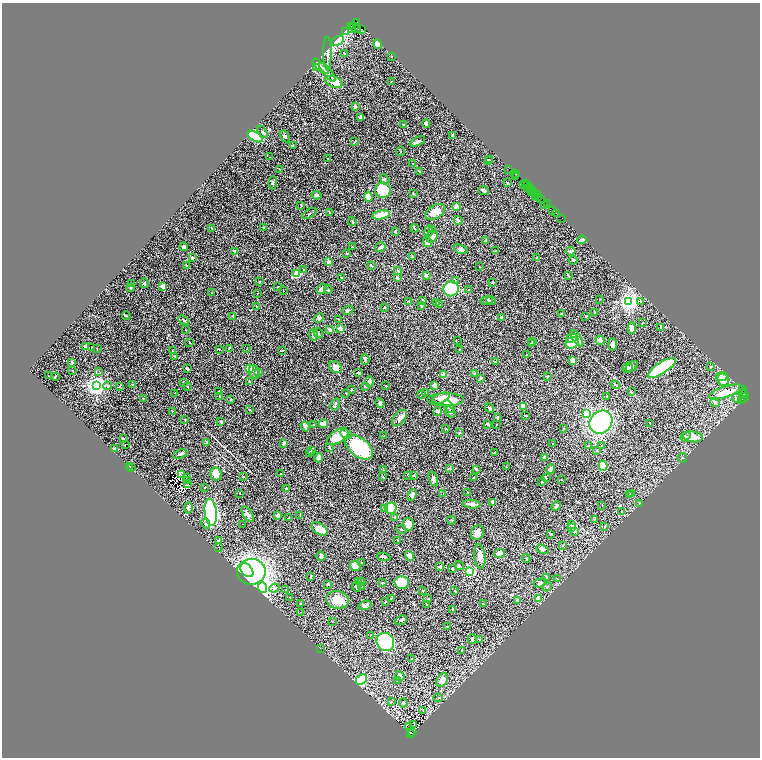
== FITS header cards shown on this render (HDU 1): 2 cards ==
NAXIS1  =                 1516
NAXIS2  =                 1511

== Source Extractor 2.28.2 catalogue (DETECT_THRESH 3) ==
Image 1516 x 1511 px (HDU 1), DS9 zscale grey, zoomed out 1/2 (1 PNG px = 2 x 2 image px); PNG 762 x 760 px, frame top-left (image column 1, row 1510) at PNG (2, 3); each listed source drawn as its Kron ellipse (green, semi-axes under 4 px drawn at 4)
Background 1.17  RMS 0.032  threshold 0.0955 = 3 sigma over >= 5 px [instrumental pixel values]
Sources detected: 465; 60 cannot appear on this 1/2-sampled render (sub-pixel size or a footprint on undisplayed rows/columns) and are neither listed nor drawn; the other 405 listed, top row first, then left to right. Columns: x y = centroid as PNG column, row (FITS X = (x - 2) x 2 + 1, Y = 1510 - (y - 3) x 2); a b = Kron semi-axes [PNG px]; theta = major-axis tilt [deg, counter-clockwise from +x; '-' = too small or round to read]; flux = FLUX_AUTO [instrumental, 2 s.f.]
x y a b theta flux
357 22 2 1 - 49
351 26 2 1 - 19
352 28 2 1 - 200
355 28 6 3 -46 560
361 29 3 1 - 17
346 31 2 2 - 7.8
337 41 7 4 31 24
377 44 5 4 - 21
327 53 16 3 -90 21
344 53 3 2 - 3
392 57 2 2 - 2.4
320 66 10 4 -43 15
317 67 4 3 - 5.1
327 72 12 3 -52 13
392 81 2 1 - 1.6
334 82 9 5 -22 87
355 107 2 2 - 37
361 117 2 2 - 46
426 124 4 3 - 17
404 125 3 2 - 3.6
263 132 6 2 -57 7.4
453 135 2 2 - 19
255 136 8 4 -32 300
285 136 6 3 -59 9.1
418 141 8 4 26 12
355 142 3 2 - 2.7
293 146 4 2 - 5
401 151 5 1 - 3.2
269 157 2 1 - 2.1
327 158 2 2 - 1.9
488 160 3 2 - 6.5
490 160 2 1 - 2.8
413 163 2 2 - 2
279 169 3 2 - 2
509 169 3 1 - 69
420 172 3 2 - 6.3
515 174 2 1 - 36
516 175 2 1 - 50
516 177 3 1 - 37
385 179 5 3 - 8.4
273 183 6 3 86 6.8
508 183 2 2 - 4.7
523 184 2 1 - 32
525 184 2 1 - 14
527 185 2 1 - 82
528 188 4 2 - 290
530 188 2 1 - 55
383 190 8 7 - 140
484 190 5 3 - 20
531 190 3 1 - 96
534 191 3 1 - 100
532 193 2 1 - 97
413 194 4 3 - 4.1
317 195 5 4 - 16
537 195 2 1 - 19
535 196 3 1 - 65
368 197 4 4 - 69
538 198 3 2 - 180
541 198 2 2 - 35
547 204 2 1 - 24
301 205 2 2 - 4.7
544 206 2 1 - 77
456 207 2 2 - 64
552 210 4 2 - 72
435 212 11 6 28 75
309 213 8 2 32 6.3
329 213 3 2 - 3.4
557 213 3 1 - 38
381 215 9 3 11 210
562 218 2 1 - 82
458 220 4 3 - 7.8
352 221 4 3 - 5.5
263 227 2 2 - 20
212 228 3 2 - 2
415 228 4 2 - 4.4
433 230 3 2 - 3.9
395 231 3 3 - 4.3
429 231 5 4 - 9.5
432 236 7 5 57 23
582 240 5 2 - 20
486 241 3 3 - 4.8
427 242 5 3 - 45
184 247 4 3 - 11
352 247 2 2 - 5.4
380 247 5 4 - 12
461 249 7 3 -19 21
234 251 3 2 - 5.5
496 251 2 2 - 2
571 251 5 3 - 11
347 253 3 2 - 3.7
412 257 3 2 - 4
193 258 4 3 - 8.6
537 258 2 2 - 13
573 260 4 3 - 4.3
328 262 2 2 - 71
186 266 2 1 - 1.6
371 266 4 2 - 3.2
479 267 2 2 - 2.7
304 270 2 2 - 4
398 271 4 3 - 7.8
297 274 4 3 - 130
426 275 3 3 - 8.6
568 275 3 2 - 3.5
342 278 3 2 - 6.5
397 278 3 3 - 5
455 280 2 2 - 7.3
260 282 3 2 - 3.6
492 282 3 2 - 3.1
144 283 5 3 - 9.3
131 284 2 2 - 4.1
163 286 2 2 - 58
277 287 4 2 - 3.7
131 288 3 2 - 3.7
321 289 6 3 54 17
451 289 8 7 - 390
328 290 4 2 - 5.6
469 290 3 3 - 4.1
283 291 2 1 - 2.3
212 293 3 2 - 2
258 293 3 2 - 2.5
600 299 2 2 - 3.2
423 300 3 2 - 5.8
409 301 3 2 - 3.1
487 301 6 3 9 14
491 301 5 3 - 6.6
629 301 4 3 - 3400
640 302 3 3 - 12
436 303 3 3 - 4.1
439 305 3 2 - 6.9
256 306 2 2 - 7.7
422 306 3 2 - 4.3
385 307 2 2 - 5.4
348 310 5 3 - 9.1
594 312 3 2 - 5.2
561 314 3 3 - 5.1
126 316 4 2 - 3.1
233 316 3 2 - 2.8
586 316 2 2 - 18
501 317 2 2 - 8.6
319 318 5 3 - 8.8
339 319 2 2 - 2.6
183 320 6 3 -46 9.6
643 323 3 2 - 4
661 327 2 2 - 34
340 328 2 2 - 58
632 328 5 4 - 34
186 330 2 1 - 2
330 330 3 2 - 17
318 333 5 2 - 4.4
313 335 6 3 -85 18
572 338 6 3 15 66
577 338 10 4 -57 31
600 340 5 4 - 29
458 341 2 1 - 2.2
533 341 2 2 - 5.8
189 342 3 2 - 3.1
532 343 3 2 - 6
572 343 7 5 27 150
613 344 6 3 -86 30
85 346 4 3 - 8
92 348 2 1 - 2.9
229 348 4 2 - 4.1
97 349 2 2 - 3.2
219 349 3 2 - 2.8
247 349 2 1 - 1.6
460 349 2 2 - 3.7
283 350 3 2 - 4.4
172 351 2 1 - 1.7
526 355 2 2 - 6.3
175 356 3 2 - 3.1
365 360 5 3 - 7.9
573 360 3 3 - 33
72 362 3 2 - 4
495 362 3 2 - 5.6
711 366 2 2 - 7.6
336 367 7 5 -31 30
632 367 7 4 42 15
187 368 3 2 - 8.5
249 368 3 3 - 340
628 368 5 4 - 11
662 368 16 5 32 460
73 371 2 2 - 3
99 371 2 1 - 3.3
254 372 7 5 -71 16
259 372 3 2 - 8.2
359 373 3 2 - 12
475 374 4 3 - 20
444 375 4 3 - 27
49 376 2 1 - 4.3
547 376 2 2 - 15
722 376 6 4 5 17
55 377 3 2 - 4.8
481 378 3 3 - 7.2
723 380 6 5 - 57
183 382 3 2 - 7.1
250 382 2 2 - 10
369 382 6 4 -88 16
96 385 4 4 - 4000
132 385 3 3 - 6
434 385 4 4 - 13
615 385 5 2 - 5.2
107 386 4 3 - 19
365 386 3 2 - 11
385 386 4 1 - 2.5
120 387 3 2 - 3.6
188 387 4 2 - 4.1
351 390 2 2 - 6.9
742 390 2 1 - 27
219 391 3 2 - 3.1
631 392 4 2 - 3.6
726 392 17 5 17 120
743 392 2 2 - 74
175 393 2 2 - 2.9
346 393 2 2 - 5
425 393 2 2 - 2.4
421 394 3 2 - 4.2
743 395 4 2 - 1000
220 396 3 2 - 3.8
607 396 3 2 - 5.8
143 398 3 2 - 2.6
441 398 9 4 21 47
737 398 5 4 - 14
744 398 6 2 36 220
231 400 2 2 - 4.2
446 400 18 6 1 110
741 401 2 1 - 33
715 402 5 3 - 12
380 403 5 3 - 11
335 404 6 3 60 12
449 406 7 4 -55 31
523 406 4 3 - 43
489 408 5 3 - 8.2
250 410 3 2 - 6
172 411 3 3 - 4.2
438 411 2 2 - 30
450 412 6 4 -54 15
586 414 3 3 - 690
525 415 3 1 - 3.2
497 417 3 3 - 5.1
400 418 9 5 51 23
185 419 4 2 - 2.8
221 422 2 2 - 27
601 422 12 10 46 690
323 423 5 3 - 82
488 424 3 2 - 10
650 424 3 2 - 2.5
313 425 3 2 - 5
497 425 2 1 - 1.7
305 426 5 4 - 13
564 428 3 2 - 2.8
446 429 3 2 - 2.5
459 433 3 2 - 7.3
346 434 6 4 -30 12
384 436 2 2 - 4.8
338 437 12 6 33 140
685 437 5 3 - 6.7
693 437 10 5 -10 65
123 439 3 2 - 4.6
207 443 3 3 - 4.3
284 443 4 3 - 16
552 443 2 2 - 2.5
125 444 2 1 - 1.3
601 445 2 2 - 2.2
588 446 3 3 - 6.5
329 447 4 2 - 7.7
359 447 16 9 -37 430
115 449 3 2 - 32
312 450 3 3 - 4.7
597 450 3 2 - 4.8
494 452 2 2 - 1.8
310 453 3 2 - 4.1
180 454 7 3 23 16
319 458 4 3 - 47
545 458 3 3 - 8.7
683 458 5 3 - 4.5
130 466 2 1 - 2.2
603 466 5 4 - 110
506 467 2 2 - 3.1
131 468 2 1 - 2.9
450 468 3 2 - 3.3
476 469 4 2 - 4.5
551 469 5 3 - 16
384 470 3 2 - 2.5
182 474 2 1 - 2
216 474 6 5 - 90
281 474 2 1 - 2.9
408 475 2 2 - 5.1
413 476 3 2 - 3.8
243 477 3 2 - 4
383 477 2 2 - 4.6
473 477 2 2 - 2.9
186 478 2 1 - 1.5
546 478 2 2 - 2.7
433 479 8 4 -72 25
187 480 2 1 - 0.71
561 480 2 2 - 2.1
541 482 3 2 - 3
188 484 3 1 - 0.22
205 487 2 2 - 3.1
287 489 3 2 - 5.8
240 493 2 2 - 2.8
443 493 3 2 - 1.7
468 493 3 2 - 3.2
632 493 3 3 - 5.7
629 494 3 3 - 5.3
412 495 6 3 67 14
493 503 4 2 - 21
639 503 2 2 - 1.7
472 504 9 3 -5 30
602 505 3 1 - 1.7
556 506 5 2 - 9.3
188 508 6 4 -88 15
391 508 6 5 - 220
385 509 4 3 - 23
211 512 14 6 -83 670
622 512 2 2 - 5
247 514 8 4 -56 17
300 515 3 2 - 2.8
278 516 4 3 - 20
395 517 4 3 - 6.6
288 518 3 2 - 1.9
594 519 3 2 - 2.7
451 520 5 2 - 5.4
206 524 5 4 - 12
242 524 2 1 - 6.6
408 524 6 5 - 43
572 525 2 2 - 44
605 526 4 3 - 6.2
572 528 3 2 - 4.3
320 529 9 5 -31 59
401 530 5 2 - 4.8
477 532 8 6 61 37
575 532 2 2 - 26
551 534 3 2 - 3.3
219 541 2 2 - 35
398 541 3 2 - 3.4
563 546 2 2 - 2.2
219 547 2 1 - 3.8
542 549 6 4 -22 12
500 554 5 3 - 46
321 556 5 3 - 11
409 556 5 4 - 33
480 556 12 5 -83 32
384 557 7 3 -8 11
526 558 4 3 - 5.2
361 562 2 2 - 2.5
459 565 4 3 - 6.4
355 566 5 4 - 110
440 567 3 3 - 5.2
452 569 3 2 - 3.5
247 570 8 5 -52 400
469 571 3 3 - 630
251 572 14 13 - 1500
311 576 3 2 - 4.9
547 577 2 2 - 2.1
557 579 3 2 - 5
361 581 4 3 - 5.6
359 582 3 2 - 4.6
382 583 3 2 - 4.9
402 583 7 6 - 110
540 583 6 4 17 16
328 584 3 2 - 11
357 586 5 4 - 12
362 587 3 2 - 3.9
547 587 4 3 - 8.1
263 588 5 4 - 3100
274 588 5 4 - 17
286 589 3 1 - 3
423 590 2 2 - 5.7
455 591 3 2 - 3.4
290 597 3 2 - 3.2
391 599 3 2 - 2.6
428 599 3 2 - 2.9
538 599 4 3 - 30
337 600 11 9 -11 80
517 600 3 2 - 13
385 602 3 2 - 2.5
300 603 2 2 - 2.3
426 604 2 1 - 2.6
483 604 2 2 - 3.5
365 605 7 4 19 15
452 609 4 3 - 5.1
300 612 2 2 - 2.2
401 620 6 4 22 9.3
332 622 2 1 - 1.9
448 627 2 2 - 23
370 635 3 2 - 2.5
472 639 5 3 - 6.2
479 639 2 2 - 3.7
385 642 9 8 - 450
320 648 3 1 - 1.6
462 650 2 2 - 5.5
412 659 2 2 - 2.3
400 676 5 3 - 22
361 680 6 4 44 250
397 680 3 2 - 2.1
442 680 7 5 63 26
438 698 5 2 - 4.3
391 701 3 2 - 2.7
403 703 4 3 - 5.9
423 711 3 1 - 2.3
414 724 2 1 - 2.2
409 726 2 1 - 5.9
413 732 2 1 - 62
411 734 3 2 - 320
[60 sub-pixel or undisplayed-footprint detections neither listed nor drawn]